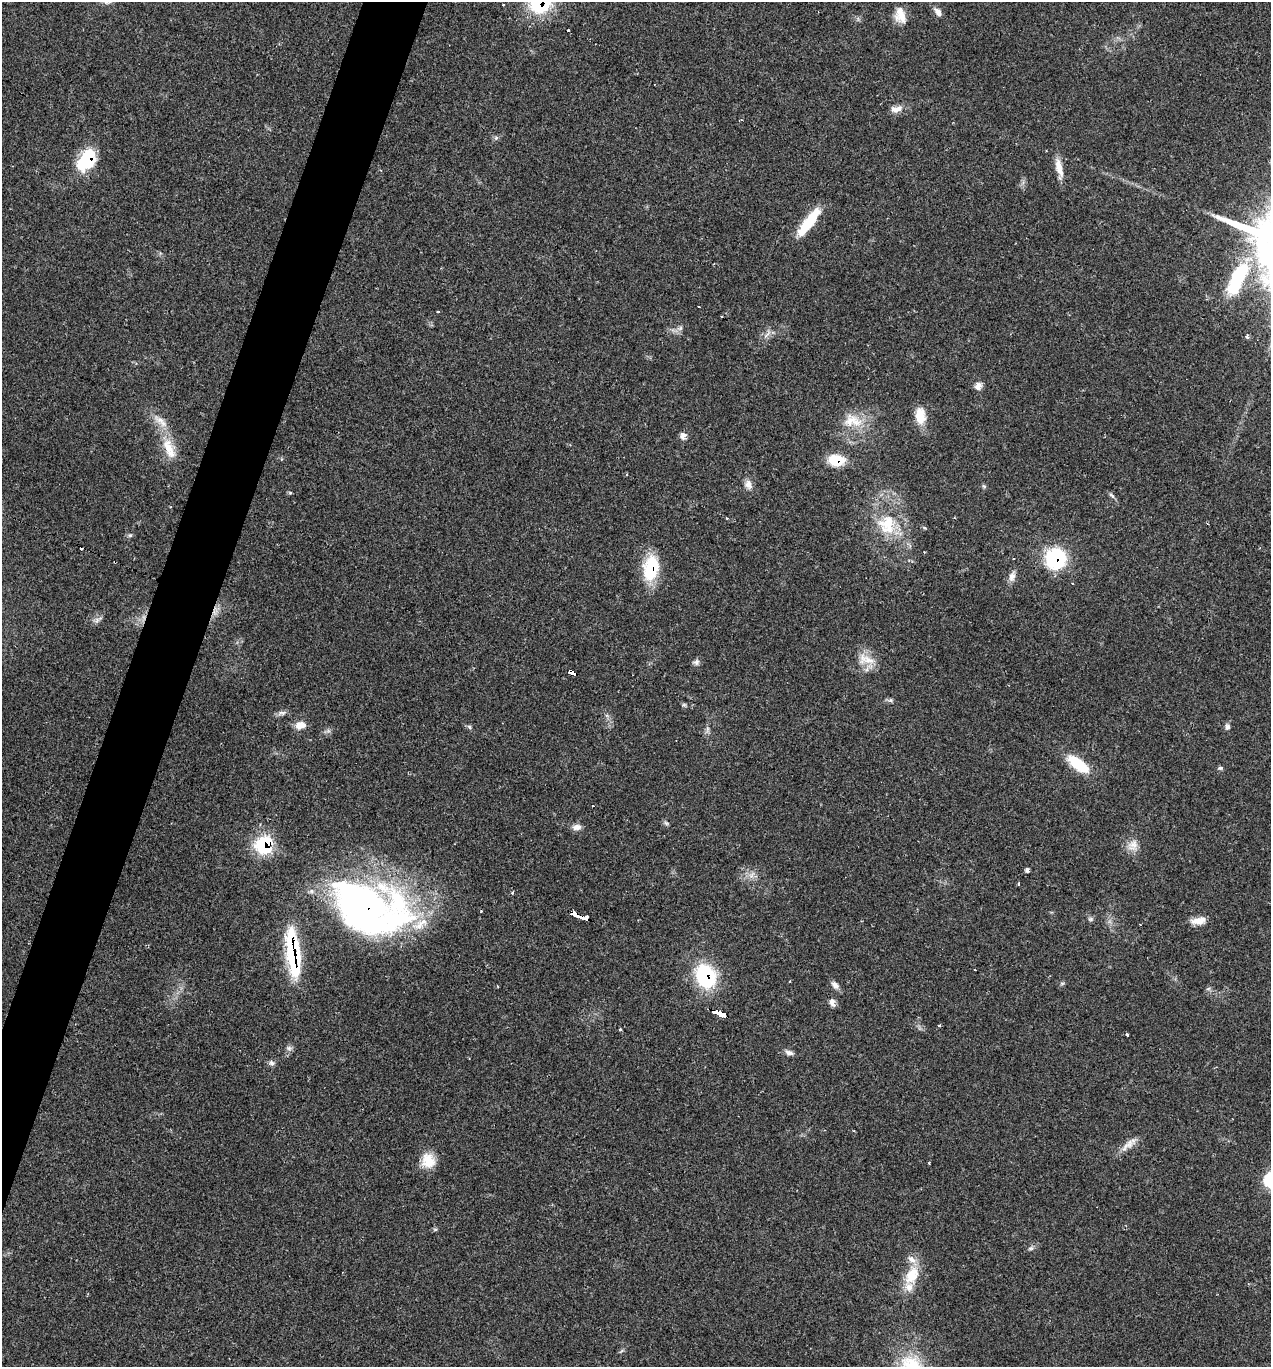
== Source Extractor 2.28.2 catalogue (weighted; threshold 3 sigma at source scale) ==
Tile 7 of 4 x 4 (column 3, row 2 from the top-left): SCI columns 2812-4080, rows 2735-4099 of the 5483 x 5469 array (HDU 1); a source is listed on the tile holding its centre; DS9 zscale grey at full resolution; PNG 1273 x 1369 px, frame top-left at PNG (2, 2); no overlay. Shown black and unused: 4% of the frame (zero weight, under 2 of 3 exposures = <1% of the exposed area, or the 3 px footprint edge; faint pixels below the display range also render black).
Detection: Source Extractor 2.28.2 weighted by HDU 2 'WHT'; one run over the whole footprint, this tile lists its part. Background 0.0807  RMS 0.0059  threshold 0.0264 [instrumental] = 3 sigma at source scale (4.5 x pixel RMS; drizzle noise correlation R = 1.50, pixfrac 1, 0.05/0.05 arcsec/px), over >= 5 px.
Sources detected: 85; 6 cosmic-ray / hot-pixel residue — not listed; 3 inside a brighter listed object's ellipse — not listed separately; the other 76 listed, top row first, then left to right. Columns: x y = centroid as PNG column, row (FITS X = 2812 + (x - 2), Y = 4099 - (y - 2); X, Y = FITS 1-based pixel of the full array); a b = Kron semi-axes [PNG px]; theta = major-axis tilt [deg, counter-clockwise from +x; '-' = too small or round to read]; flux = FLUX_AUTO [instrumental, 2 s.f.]
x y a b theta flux
540 2 27 24 78 42
938 12 14 7 -54 3
900 15 20 13 -75 8.1
568 31 3 3 - 1.5
896 109 12 8 -19 3.9
496 137 6 4 20 1.1
87 160 20 13 57 38
1059 168 25 8 -78 7
808 222 39 10 53 19
1237 278 46 17 63 40
699 307 3 2 - 0.76
680 328 7 6 - 1.7
1247 337 4 3 - 3.1
978 386 9 8 - 3.4
920 416 21 12 -86 9.9
850 421 24 16 44 13
683 436 9 7 79 3
169 449 35 13 -68 15
836 460 17 11 -2 15
627 475 3 3 - 0.87
748 484 12 10 -72 3.7
290 493 6 4 -1 0.69
1112 495 11 4 -45 1.4
727 518 4 2 - 0.49
887 524 31 26 -85 28
130 535 6 5 - 1
1055 559 19 18 - 45
651 568 27 15 78 29
1012 576 14 8 75 3.5
98 619 14 5 28 2.2
866 659 26 13 -16 9.8
696 662 8 7 - 1.9
571 672 8 3 -28 28
891 700 7 5 0 1.2
684 705 7 4 0 0.9
282 713 12 6 9 2.1
300 725 13 8 11 5.6
469 727 6 5 - 1.1
1227 727 8 7 - 1.8
707 729 10 4 77 1.6
1078 764 27 11 -37 21
1220 768 7 5 9 1.1
593 806 3 3 - 0.69
666 823 7 4 -44 1.1
577 827 11 8 6 3.3
263 845 10 9 - 65
1133 845 16 13 59 5.8
1027 870 6 4 89 1.1
1019 884 4 3 - 0.59
512 893 4 4 - 0.64
369 909 91 55 -18 250
574 913 7 3 -25 49
582 917 7 3 -11 12
1091 919 7 6 - 1.2
1199 921 17 8 7 6.1
1140 924 3 2 - 0.78
293 952 47 11 -83 62
975 970 3 3 - 1.4
706 976 23 18 -68 46
1062 983 6 4 1 0.89
835 985 13 7 -49 2.8
1208 989 6 4 19 0.95
832 1002 10 6 -69 3.1
718 1013 14 4 -24 96
939 1026 3 3 - 1.6
620 1029 3 3 - 1.7
1127 1035 3 3 - 3.3
289 1048 8 6 -21 1.6
789 1053 11 6 -14 2.4
271 1063 8 6 -42 1.6
1128 1145 25 8 39 5.7
428 1161 19 17 -73 11
1270 1180 9 9 - 31
435 1229 6 4 1 0.89
1031 1248 9 4 26 1.3
912 1275 24 15 62 16
Overlapping masked pixels (flux is a lower limit): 13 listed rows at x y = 540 2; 87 160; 836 460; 1055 559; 651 568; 571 672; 263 845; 369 909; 574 913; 582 917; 293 952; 706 976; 718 1013
Isophote crosses this tile's border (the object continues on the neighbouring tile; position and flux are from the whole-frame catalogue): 2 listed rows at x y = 540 2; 1270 1180